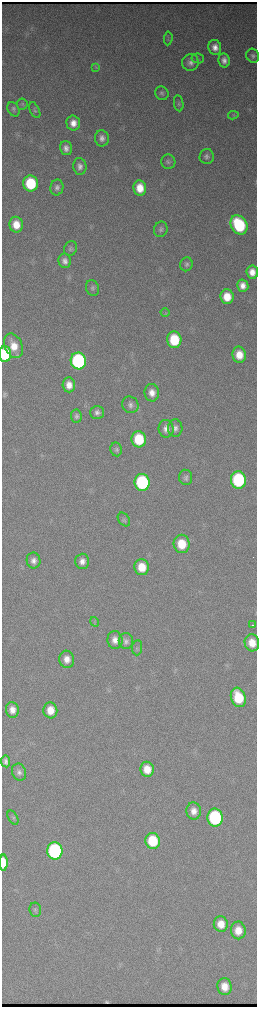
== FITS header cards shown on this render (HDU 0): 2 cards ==
NAXIS1  =                  510 / length of data axis 1
NAXIS2  =                 2010 / length of data axis 2

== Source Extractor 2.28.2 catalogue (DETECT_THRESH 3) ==
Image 510 x 2010 px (HDU 0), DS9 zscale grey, zoomed out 1/2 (1 PNG px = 2 x 2 image px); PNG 259 x 1009 px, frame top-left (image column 2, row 2010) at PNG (2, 2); each listed source drawn as its Kron ellipse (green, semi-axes under 4 px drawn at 4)
Background 3670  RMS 40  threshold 121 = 3 sigma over >= 5 px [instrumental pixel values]
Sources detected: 81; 3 cannot appear on this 1/2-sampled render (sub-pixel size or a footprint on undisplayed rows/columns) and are neither listed nor drawn; the other 78 listed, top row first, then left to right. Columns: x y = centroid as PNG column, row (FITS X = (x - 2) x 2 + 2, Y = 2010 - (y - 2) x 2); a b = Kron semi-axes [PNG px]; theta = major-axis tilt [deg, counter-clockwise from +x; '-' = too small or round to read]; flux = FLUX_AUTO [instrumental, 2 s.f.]
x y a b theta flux
168 38 7 3 85 1.2e+04
215 47 7 6 - 6.9e+04
253 56 7 6 - 2.5e+04
198 58 6 5 - 1.7e+04
224 60 7 5 -79 5.1e+04
190 62 8 8 - 4.7e+04
96 67 4 3 - 1.0e+04
162 93 7 6 - 2.4e+04
179 103 8 4 -81 1.7e+04
22 104 5 5 - 1.4e+04
13 109 7 5 -60 2.1e+04
35 110 8 4 -65 1.7e+04
233 115 5 3 - 1.2e+04
73 123 7 7 - 8.7e+04
102 138 8 7 - 5.0e+04
66 148 7 6 - 4.8e+04
207 156 7 7 - 3.3e+04
168 162 7 7 - 2.4e+04
80 166 8 6 -83 4.6e+04
31 183 8 7 - 5.0e+05
57 187 8 6 77 3.4e+04
140 188 8 6 -82 1.5e+05
16 225 8 7 - 1.4e+05
239 225 10 7 -59 7.7e+05
161 229 8 6 68 2.8e+04
71 248 7 6 - 2.2e+04
65 261 7 6 - 4.8e+04
186 264 7 6 - 2.5e+04
252 272 7 6 - 8.5e+04
243 286 6 5 - 7.1e+04
93 288 8 6 -66 2.6e+04
227 297 7 6 - 1.7e+05
165 312 4 2 - 8.3e+03
174 340 8 7 - 3.7e+05
14 346 13 8 -66 1.5e+05
5 354 8 6 -88 4.3e+05
239 355 8 7 - 1.4e+05
78 361 8 7 - 1.5e+06
69 385 7 6 - 8.7e+04
152 393 9 7 -83 8.0e+04
130 405 8 8 - 4.2e+04
97 413 7 6 - 3.8e+04
76 416 6 5 - 2.5e+04
175 428 9 7 -88 4.4e+04
166 429 9 7 -81 6.2e+04
139 439 8 7 - 3.8e+05
116 449 7 5 -80 2.3e+04
186 477 8 6 -84 2.8e+04
238 480 8 7 - 9.4e+05
142 482 8 7 - 9.7e+05
124 520 8 5 -53 1.9e+04
182 544 9 8 - 2.3e+05
33 561 8 7 - 5.3e+04
82 561 7 7 - 6.1e+04
142 567 8 7 - 1.9e+05
95 622 5 4 - 1.3e+04
252 625 3 1 - 1.7e+04
115 640 9 7 -81 6.8e+04
126 641 8 7 - 3.4e+04
252 643 8 7 - 1.4e+05
137 648 7 5 85 1.7e+04
67 659 8 7 - 8.4e+04
238 697 10 7 -71 3.6e+05
12 710 8 6 -83 7.3e+04
50 710 8 7 - 1.4e+05
6 761 6 4 -81 2.3e+04
147 769 7 6 - 1.4e+05
19 772 9 7 -70 3.8e+04
194 811 8 7 - 7.2e+04
13 818 8 4 -60 1.7e+04
215 818 9 7 -83 1.1e+06
153 841 8 7 - 4.2e+05
55 851 8 7 - 1.6e+06
3 863 8 4 90 9.9e+04
35 910 7 6 - 2.0e+04
221 924 8 7 - 1.2e+05
238 930 9 7 -88 1.3e+05
224 987 8 7 - 1.3e+05
At the frame edge (FLAGS 8, measured only in part): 2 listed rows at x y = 252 272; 252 643
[3 sub-pixel or undisplayed-footprint detections neither listed nor drawn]